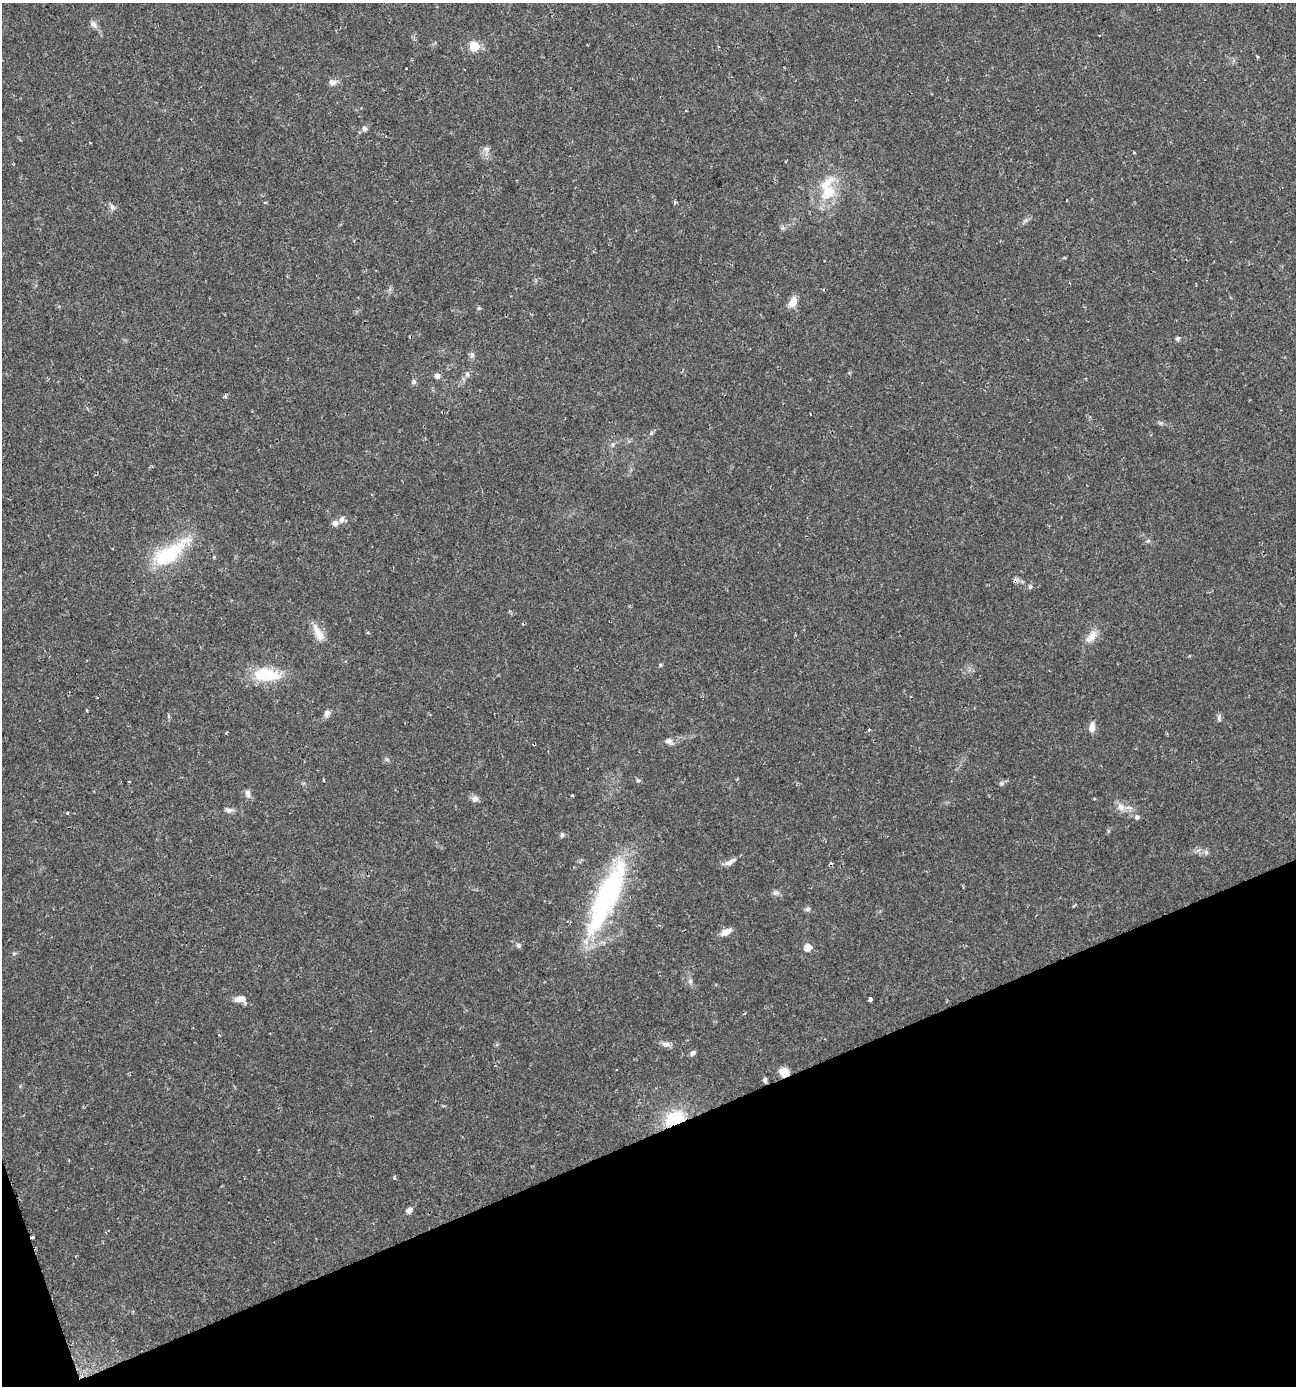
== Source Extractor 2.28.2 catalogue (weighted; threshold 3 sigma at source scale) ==
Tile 14 of 4 x 4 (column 2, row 4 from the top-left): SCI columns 1431-2724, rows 1-1384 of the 5391 x 5539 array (HDU 1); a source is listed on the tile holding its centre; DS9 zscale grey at full resolution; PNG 1298 x 1388 px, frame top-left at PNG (2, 3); no overlay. Shown black and unused: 19% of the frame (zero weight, under 2 of 3 exposures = <1% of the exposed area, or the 3 px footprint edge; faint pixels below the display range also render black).
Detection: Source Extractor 2.28.2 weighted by HDU 2 'WHT'; one run over the whole footprint, this tile lists its part. Background 0.0335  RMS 0.0032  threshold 0.0146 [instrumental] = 3 sigma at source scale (4.5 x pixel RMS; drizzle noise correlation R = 1.50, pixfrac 1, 0.0396/0.0396 arcsec/px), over >= 5 px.
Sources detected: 79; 6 cosmic-ray / hot-pixel residue — not listed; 2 inside a brighter listed object's ellipse — not listed separately; the other 71 listed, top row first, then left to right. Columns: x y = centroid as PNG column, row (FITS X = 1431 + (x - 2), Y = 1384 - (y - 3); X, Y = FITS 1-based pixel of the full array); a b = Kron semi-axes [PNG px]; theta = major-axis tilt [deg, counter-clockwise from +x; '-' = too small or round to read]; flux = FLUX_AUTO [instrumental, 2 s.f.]
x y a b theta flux
93 24 10 7 -53 1.4
1099 36 3 3 - 2.4
474 46 6 6 - 17
1257 57 4 4 - 0.32
406 68 3 2 - 0.45
332 82 10 8 -12 1.5
364 129 7 6 - 0.9
486 149 8 7 - 1.2
1134 153 4 3 - 0.28
828 192 11 9 53 8.6
1067 200 3 2 - 0.22
265 202 4 3 - 0.33
675 202 5 4 - 0.48
112 206 8 6 -53 0.93
1064 258 4 3 - 0.35
793 302 14 9 62 2.8
479 308 5 5 - 0.42
1178 338 6 5 - 0.66
472 354 8 6 90 0.9
467 374 6 6 - 0.77
437 376 7 7 - 1.2
414 381 7 5 -88 0.68
225 396 6 3 -71 0.45
651 433 5 5 - 0.49
335 523 8 7 - 1.5
1148 541 6 4 41 0.54
169 553 56 20 34 19
214 557 4 4 - 0.41
1030 587 6 5 - 0.6
318 633 26 9 -63 3.9
1091 637 21 9 45 3.4
660 665 5 4 - 0.38
266 675 37 17 -5 12
97 697 3 2 - 0.58
86 710 3 3 - 1.9
327 714 9 7 78 1.2
1219 718 10 4 90 0.69
1092 728 12 7 84 2.3
869 730 4 3 - 0.49
668 741 10 7 3 1.4
323 780 3 3 - 0.57
638 780 6 4 -28 0.51
1001 783 7 6 - 0.73
248 793 11 7 -79 1.3
572 796 4 2 - 0.34
475 799 9 8 - 1.3
1121 807 12 10 -71 2.4
228 810 10 7 -9 1.1
67 813 3 3 - 0.45
1137 817 5 5 - 1.4
562 835 7 5 80 0.63
730 862 18 6 28 1.7
775 893 9 6 17 0.91
607 897 91 23 66 57
1074 905 5 2 - 0.33
807 909 7 5 3 0.76
726 932 13 6 27 2.6
519 945 6 6 - 0.73
807 947 7 7 - 3.5
14 953 6 4 18 0.44
690 981 8 6 88 0.89
240 999 14 8 5 2.6
870 999 4 3 - 2.3
666 1044 11 7 -5 1.5
693 1053 7 5 41 0.89
784 1072 12 10 -24 2.9
765 1080 6 5 - 0.8
675 1118 30 18 24 13
394 1177 5 3 - 0.46
409 1210 9 6 47 1.2
32 1237 3 3 - 0.59
Overlapping masked pixels (flux is a lower limit): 3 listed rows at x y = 784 1072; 675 1118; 32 1237
Unlisted compact peaks at least as high as the median listed source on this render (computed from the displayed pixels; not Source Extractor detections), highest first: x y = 1206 852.